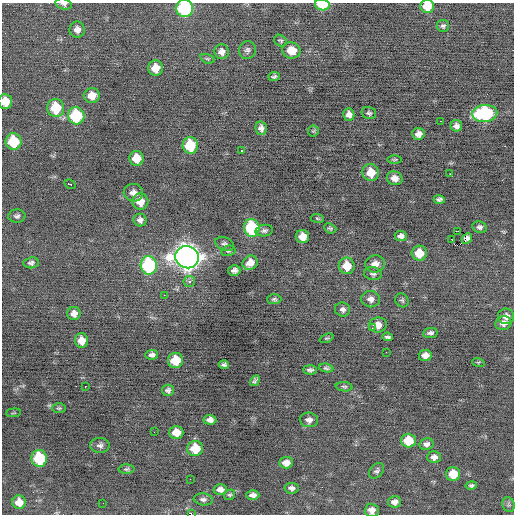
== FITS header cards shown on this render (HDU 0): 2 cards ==
NAXIS1  =                  512 / Axis length
NAXIS2  =                  512 / Axis length

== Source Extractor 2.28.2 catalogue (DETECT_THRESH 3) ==
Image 512 x 512 px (HDU 0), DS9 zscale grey, 1 PNG px = 1 image px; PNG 516 x 516 px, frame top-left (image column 1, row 512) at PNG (2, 3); each listed source drawn as its Kron ellipse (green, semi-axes under 4 px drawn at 4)
Background -0.0877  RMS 0.8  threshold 2.4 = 3 sigma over >= 5 px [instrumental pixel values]
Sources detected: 116; all 116 listed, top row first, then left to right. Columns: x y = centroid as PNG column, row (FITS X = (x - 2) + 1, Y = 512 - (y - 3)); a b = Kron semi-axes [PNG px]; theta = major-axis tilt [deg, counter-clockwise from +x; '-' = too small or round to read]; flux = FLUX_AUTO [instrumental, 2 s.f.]
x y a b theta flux
64 4 8 5 -13 140
322 5 7 5 -10 1700
427 6 7 6 - 1000
185 8 8 8 - 5900
443 26 6 6 - 120
77 30 8 8 - 290
281 41 7 5 -37 98
247 50 9 8 - 180
291 50 9 8 - 690
222 52 7 7 - 270
207 59 7 4 -19 87
155 68 8 7 - 730
274 77 5 4 - 100
92 96 8 7 - 570
5 102 7 7 - 890
56 108 9 8 - 1900
369 113 7 6 - 110
485 114 12 8 5 6600
349 115 6 5 - 260
76 116 9 8 - 3600
441 121 2 2 - 330
456 126 6 5 - 200
261 128 7 5 -75 250
313 131 6 5 - 77
418 134 6 6 - 310
14 142 8 8 - 2300
190 145 8 7 - 2100
241 151 3 2 - 270
136 158 7 7 - 870
395 159 7 3 1 66
371 172 8 8 - 910
450 174 2 2 - 150
395 178 8 6 -22 350
70 184 6 3 -30 240
133 193 9 9 - 320
439 199 5 4 - 140
140 201 8 8 - 670
17 216 8 6 1 150
317 218 7 4 -8 74
140 220 6 6 - 210
479 227 7 5 -14 160
252 228 9 8 - 4500
330 228 6 5 - 92
264 231 8 5 10 150
457 231 2 2 - 25
302 236 6 6 - 670
401 236 6 5 - 220
467 238 6 4 44 170
451 239 2 2 - 590
225 244 10 6 -24 160
228 251 7 5 13 98
419 253 7 7 - 910
187 257 12 11 - 54000
31 263 7 5 7 140
250 263 8 7 - 530
375 264 10 8 8 430
149 265 9 8 - 6100
347 266 8 8 - 960
234 270 6 5 - 170
373 274 9 6 -8 150
189 281 5 5 - 160
164 295 2 2 - 160
274 299 7 5 1 110
370 299 9 8 - 300
402 300 7 6 - 120
342 309 8 7 - 190
74 313 7 6 - 290
506 316 8 8 - 360
503 323 8 7 - 330
378 325 9 7 8 540
372 328 2 2 - 48
430 333 7 5 9 150
388 337 5 3 - 110
326 338 7 3 20 69
81 341 7 6 - 550
386 352 2 2 - 40
152 355 6 5 - 190
425 355 6 5 - 380
176 360 7 7 - 1300
478 362 6 4 -16 67
224 365 5 3 - 110
326 368 7 4 -9 96
310 370 7 4 -3 140
255 381 6 4 58 120
85 386 3 2 - 440
344 387 8 4 -5 100
168 390 6 6 - 150
59 408 7 4 0 82
14 413 7 3 5 55
210 420 6 5 - 260
309 420 9 7 -8 270
154 432 2 2 - 33
176 432 7 6 - 720
408 441 7 7 - 1300
427 444 7 6 - 200
100 445 10 7 -2 200
195 449 8 7 - 1400
434 457 7 6 - 240
39 458 8 7 - 2900
286 463 7 5 5 370
126 469 8 4 1 100
377 471 9 6 48 150
453 474 7 7 - 1200
190 479 2 2 - 140
471 485 6 4 12 100
291 488 7 5 -9 190
220 490 7 5 -3 270
230 495 6 4 34 87
253 495 6 5 - 230
203 499 9 6 -6 170
19 502 7 6 - 570
395 502 7 5 10 270
103 503 2 2 - 24
509 505 7 6 - 120
372 510 7 7 - 360
191 514 2 2 - 540
At the frame edge (FLAGS 8, measured only in part): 7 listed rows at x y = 64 4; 322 5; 427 6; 185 8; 5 102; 372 510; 191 514